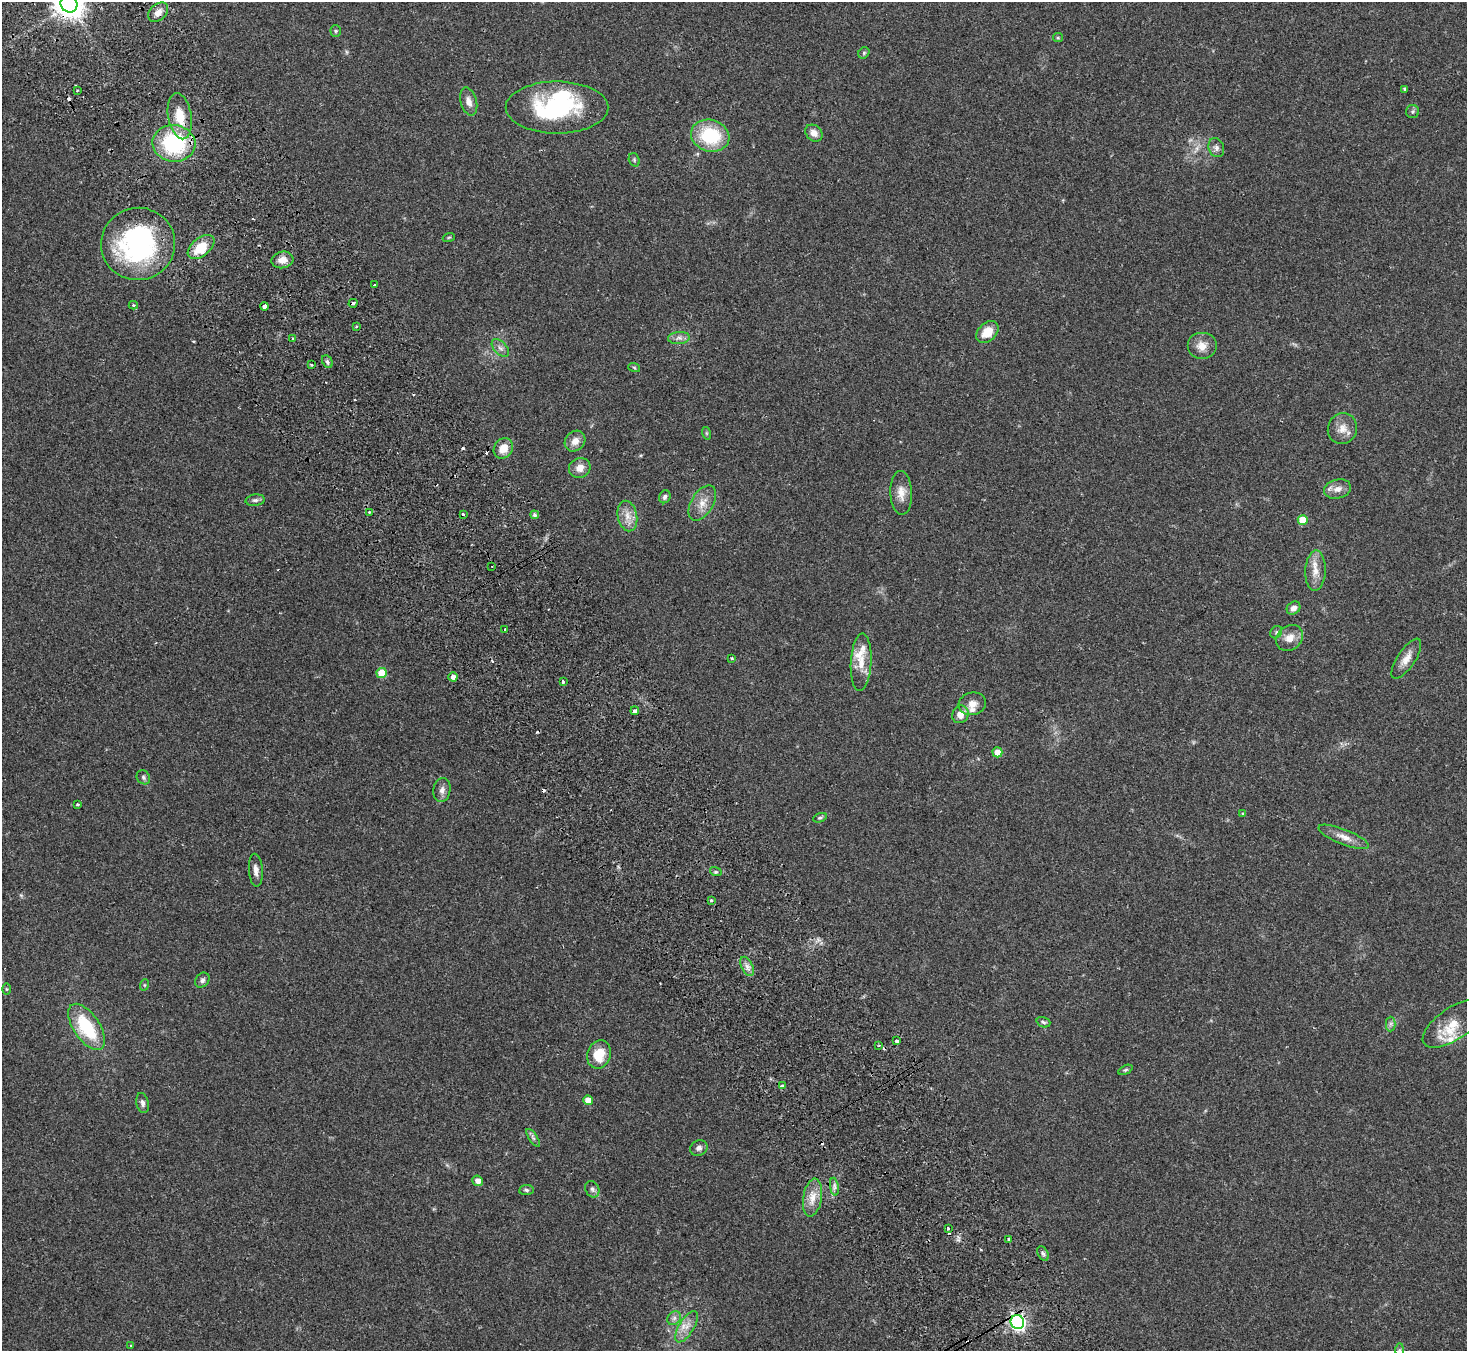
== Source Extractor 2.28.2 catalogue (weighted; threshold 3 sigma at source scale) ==
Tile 11 of 4 x 4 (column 3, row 3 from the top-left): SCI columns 2979-4443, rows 1546-2894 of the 5960 x 5922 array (HDU 1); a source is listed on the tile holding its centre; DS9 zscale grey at full resolution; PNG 1469 x 1353 px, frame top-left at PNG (2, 2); each listed source drawn as its Kron ellipse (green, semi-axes under 4 px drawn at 4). Shown black and unused: <1% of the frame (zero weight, under 2 of 3 exposures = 3% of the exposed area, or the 3 px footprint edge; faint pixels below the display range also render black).
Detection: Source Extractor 2.28.2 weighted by HDU 2 'WHT'; one run over the whole footprint, this tile lists its part. Background 0.0842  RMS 0.0075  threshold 0.0337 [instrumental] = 3 sigma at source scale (4.5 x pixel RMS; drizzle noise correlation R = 1.50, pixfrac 1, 0.05/0.05 arcsec/px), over >= 5 px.
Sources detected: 126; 1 too faint to see at this stretch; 2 inside a brighter object's white glare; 14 cosmic-ray / hot-pixel residue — neither listed nor drawn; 6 inside a brighter listed object's ellipse — not listed separately; the other 103 listed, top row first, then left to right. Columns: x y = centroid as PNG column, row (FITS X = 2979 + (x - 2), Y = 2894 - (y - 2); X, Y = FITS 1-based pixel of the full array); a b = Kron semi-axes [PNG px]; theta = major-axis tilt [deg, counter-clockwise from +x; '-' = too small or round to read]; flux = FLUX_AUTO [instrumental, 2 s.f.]
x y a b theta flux
69 4 9 8 - 1100
158 12 11 8 43 5.3
336 31 5 5 - 1.1
1058 38 5 4 - 0.87
864 53 6 5 - 1.1
1405 89 4 3 - 3
77 90 3 3 - 1.2
469 102 14 8 -74 5.1
557 107 51 26 0 83
1412 112 6 6 - 1.5
180 116 23 11 -80 17
814 133 9 7 -42 5.2
710 136 19 15 -16 43
174 143 21 18 -5 69
1216 148 10 7 -70 2.8
634 160 7 5 -71 1.2
449 237 6 4 19 0.89
138 244 37 36 - 130
201 247 15 9 39 17
282 260 11 8 13 6.8
374 285 3 3 - 3
353 303 4 3 - 4
133 305 4 3 - 1.1
264 306 4 3 - 24
356 327 3 2 - 0.76
987 332 13 9 43 12
293 338 4 2 - 0.8
679 338 11 6 5 3.2
1202 346 15 13 0 8.1
500 348 11 6 -46 3
327 362 7 5 -61 1.8
311 365 3 3 - 1.5
634 367 6 3 -20 0.86
1342 429 16 14 66 8
706 433 6 4 -71 0.93
575 441 11 9 45 6.2
503 448 11 9 57 9
580 468 11 10 - 6
1337 489 14 9 14 5.8
901 493 22 11 -88 8.4
665 497 7 5 61 2
255 500 9 5 7 2.1
702 503 19 11 59 8.9
369 512 3 2 - 1.4
463 514 3 3 - 8.1
535 515 4 4 - 1.7
627 516 15 9 -78 7.5
1303 520 5 5 - 16
492 566 2 2 - 0.62
1315 571 20 10 87 9
1293 608 7 6 - 4.5
505 630 3 3 - 3.2
1276 632 6 5 - 1.5
1290 638 14 12 37 8
731 658 3 3 - 2.6
1406 659 23 9 56 7.7
861 662 29 10 87 12
382 673 5 5 - 19
453 677 4 4 - 3.6
563 682 3 3 - 2.3
972 704 14 11 15 6.6
635 711 4 3 - 9.8
960 714 9 8 - 7.2
997 752 5 5 - 11
143 777 7 6 - 1.8
442 790 12 8 80 3.7
78 804 3 3 - 0.98
1243 814 4 4 - 1.1
820 818 7 4 19 1.3
1344 837 27 7 -21 7.4
256 870 16 7 -86 4.3
716 872 6 4 -17 1.1
711 900 4 3 - 1.4
747 966 10 5 -63 3.3
202 980 8 6 49 2.3
144 985 6 3 71 0.91
6 989 6 4 -89 0.91
1043 1022 7 5 -19 1.5
1391 1024 7 4 89 1.7
1453 1024 35 16 34 19
87 1027 26 13 -56 41
897 1041 3 3 - 8.1
879 1046 3 2 - 0.77
599 1054 14 11 70 17
1125 1070 8 4 27 1.1
783 1086 4 4 - 3.1
588 1100 5 5 - 10
143 1103 10 6 -78 2.6
533 1138 10 4 -56 1.8
699 1148 9 7 32 2.7
478 1181 5 5 - 4.3
834 1187 9 4 -81 2.3
592 1189 8 6 -64 2.4
526 1190 7 5 6 1.5
813 1198 19 9 81 8.9
948 1228 3 3 - 3.6
1009 1239 3 3 - 1.6
1043 1253 7 5 -62 1.8
674 1318 7 6 - 2.4
1017 1322 7 6 - 240
686 1327 18 7 58 6.8
131 1346 3 3 - 0.95
1399 1350 7 4 89 1.4
Overlapping masked pixels (flux is a lower limit): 2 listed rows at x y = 69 4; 1017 1322
Isophote crosses this tile's border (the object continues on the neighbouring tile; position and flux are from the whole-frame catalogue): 2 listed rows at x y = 69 4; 1399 1350